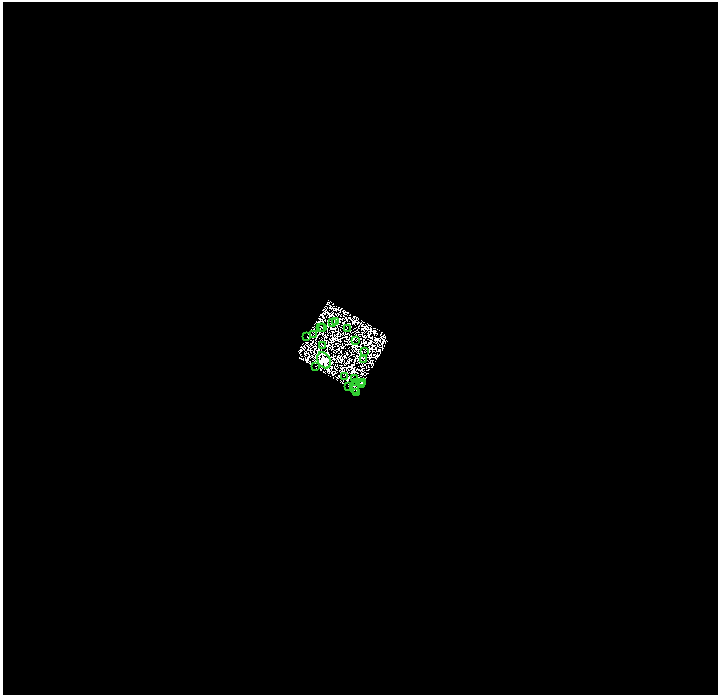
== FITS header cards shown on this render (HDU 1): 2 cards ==
NAXIS1  =                 1431
NAXIS2  =                 1386

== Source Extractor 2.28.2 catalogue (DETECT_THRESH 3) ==
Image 1431 x 1386 px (HDU 1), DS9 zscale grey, zoomed out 1/2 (1 PNG px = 2 x 2 image px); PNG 720 x 697 px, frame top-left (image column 2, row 1386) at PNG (3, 2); each listed source drawn as its Kron ellipse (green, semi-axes under 4 px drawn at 4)
Background 0.00989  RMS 6.5e-06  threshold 1.95e-05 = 3 sigma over >= 5 px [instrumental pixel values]
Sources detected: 71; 50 cannot appear on this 1/2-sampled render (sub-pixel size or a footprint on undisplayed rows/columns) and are neither listed nor drawn; the other 21 listed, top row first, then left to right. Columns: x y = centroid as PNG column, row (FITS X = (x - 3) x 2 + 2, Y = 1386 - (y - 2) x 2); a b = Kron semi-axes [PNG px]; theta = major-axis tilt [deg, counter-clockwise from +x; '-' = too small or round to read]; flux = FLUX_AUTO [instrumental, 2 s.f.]
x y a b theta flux
336 321 2 1 - 2.7
332 322 2 1 - 1.5
323 327 2 1 - 0.18
320 328 2 1 - 2.1
347 328 2 1 - 0.84
314 334 2 1 - 2.7
307 336 2 1 - 3.2
355 341 2 1 - 1.3
322 345 2 1 - 0.25
364 352 2 1 - 1.6
324 360 8 6 -62 1800
364 360 2 1 - 1.3
316 367 3 1 - 3.2
344 376 2 1 - 0.77
355 379 2 1 - 0.51
357 383 2 1 - 0.93
362 383 2 1 - 1.3
361 385 2 1 - 3.3
349 387 3 2 - 2
354 388 6 4 -86 11
357 392 2 1 - 0.92
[50 sub-pixel or undisplayed-footprint detections neither listed nor drawn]